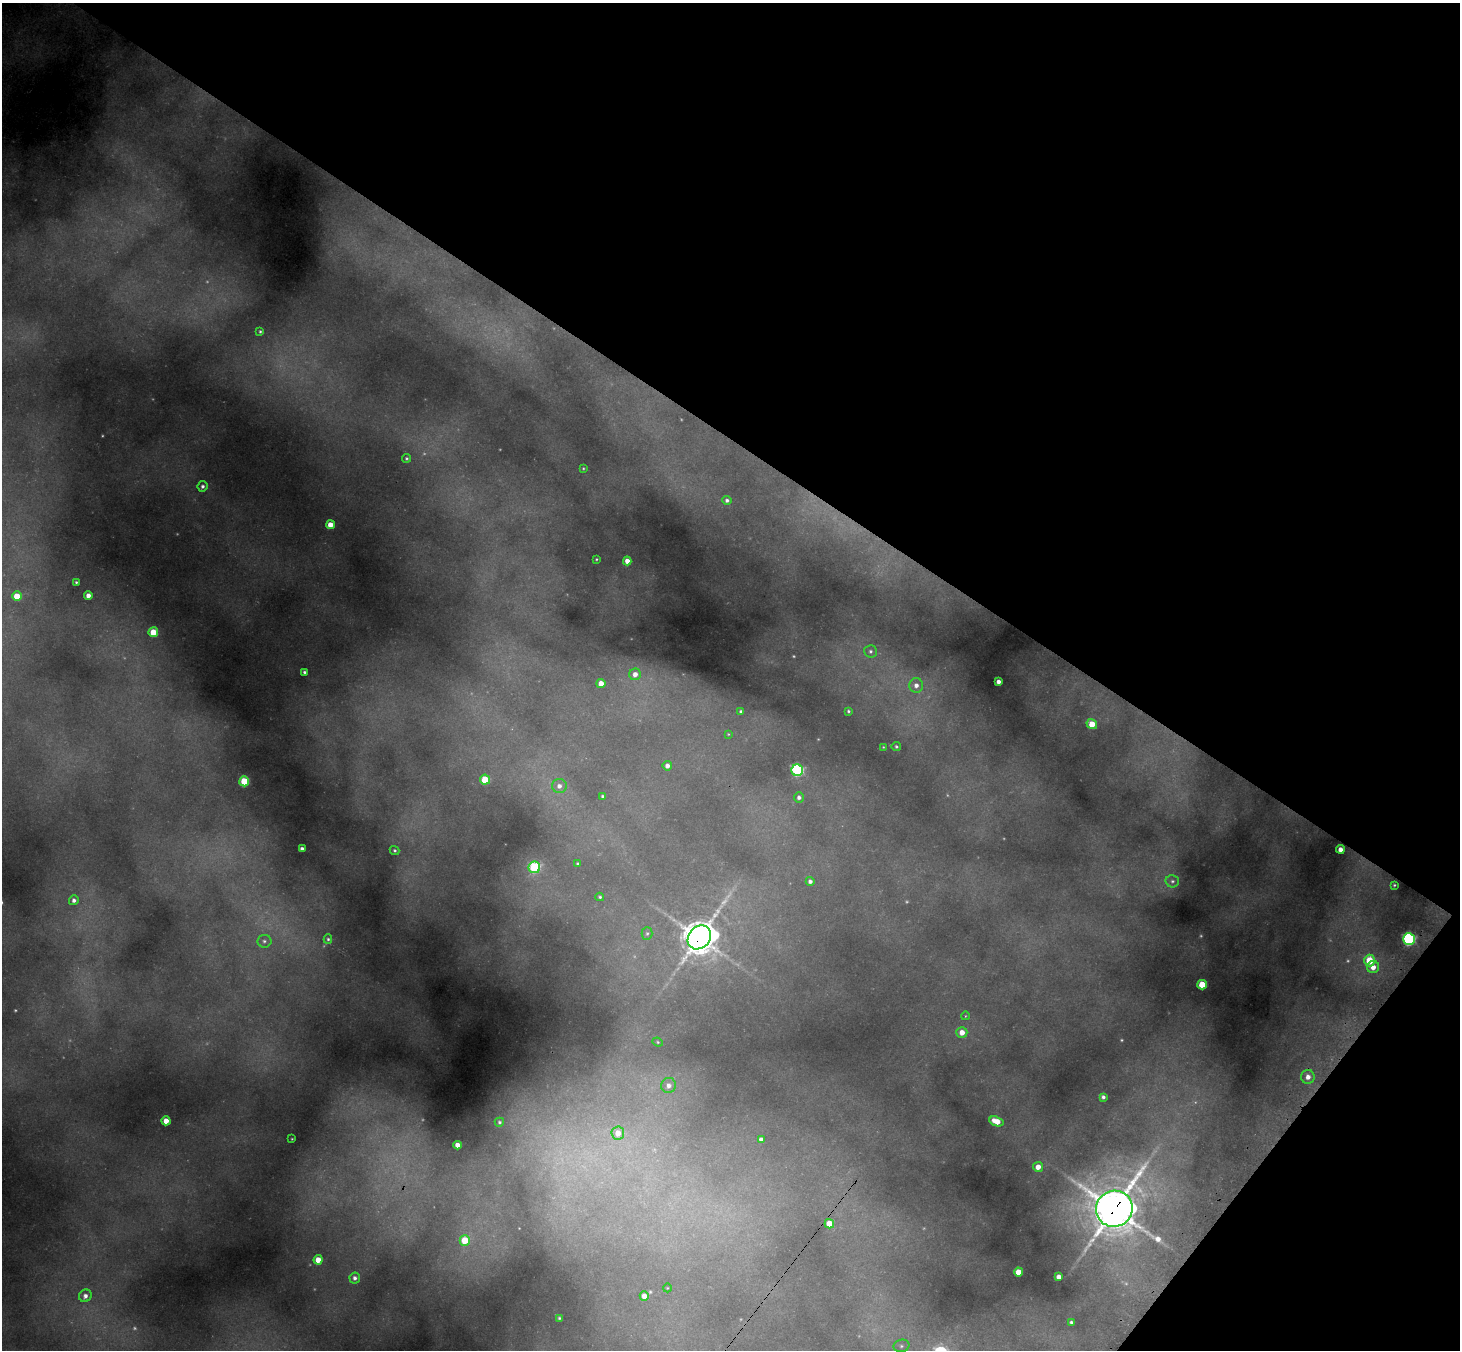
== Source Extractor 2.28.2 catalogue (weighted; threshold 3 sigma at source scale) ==
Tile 8 of 4 x 4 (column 4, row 2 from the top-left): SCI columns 4444-5901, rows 3047-4394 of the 5988 x 6014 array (HDU 1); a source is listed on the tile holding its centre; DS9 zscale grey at full resolution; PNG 1462 x 1352 px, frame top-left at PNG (2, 3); each listed source drawn as its Kron ellipse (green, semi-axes under 4 px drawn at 4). Shown black and unused: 36% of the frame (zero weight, under 3 of 4 exposures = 7% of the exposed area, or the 3 px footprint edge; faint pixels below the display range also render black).
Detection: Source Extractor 2.28.2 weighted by HDU 2 'WHT'; one run over the whole footprint, this tile lists its part. Background 0.484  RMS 0.02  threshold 0.0916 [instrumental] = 3 sigma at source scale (4.5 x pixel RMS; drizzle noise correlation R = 1.50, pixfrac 1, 0.05/0.05 arcsec/px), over >= 5 px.
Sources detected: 91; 15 too faint to see at this stretch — neither listed nor drawn; the other 76 listed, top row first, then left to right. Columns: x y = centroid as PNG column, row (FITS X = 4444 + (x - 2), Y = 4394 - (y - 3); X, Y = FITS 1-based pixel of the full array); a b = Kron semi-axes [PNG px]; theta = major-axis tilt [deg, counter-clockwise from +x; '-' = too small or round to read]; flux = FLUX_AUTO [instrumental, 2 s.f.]
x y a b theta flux
260 331 4 3 - 2.6
406 458 4 4 - 2.8
583 468 4 3 - 2
203 486 5 5 - 5.9
727 500 4 4 - 5.7
330 525 4 4 - 27
596 559 3 2 - 1.9
627 561 4 4 - 17
76 582 3 3 - 2.4
88 595 4 4 - 13
17 596 5 5 - 53
153 632 5 5 - 58
870 651 6 6 - 5.2
304 672 3 3 - 4.2
635 674 6 5 - 14
998 682 4 4 - 10
601 683 4 4 - 21
916 685 7 7 - 13
741 711 4 4 - 4.4
848 711 3 3 - 3.1
1092 724 5 5 - 42
728 734 3 3 - 1.6
883 747 3 3 - 1.6
896 747 5 4 - 2.9
667 766 4 4 - 10
797 770 6 5 - 360
485 780 5 5 - 80
244 781 5 5 - 110
559 786 7 7 - 12
603 796 4 3 - 4.4
799 797 5 5 - 6.8
302 849 4 4 - 8.6
1340 849 4 4 - 15
395 850 5 4 - 3.5
578 864 4 3 - 3.5
534 867 6 6 - 210
810 881 4 4 - 6.9
1172 881 7 6 - 5
1394 885 3 3 - 2.4
600 897 4 3 - 3.1
74 900 5 4 - 8.3
647 933 6 5 - 4.5
699 937 13 10 49 4400
328 939 5 4 - 3.5
1409 939 6 6 - 390
264 941 7 6 - 6
1369 961 6 5 - 63
1373 967 6 6 - 20
1202 985 5 5 - 70
965 1016 4 3 - 1.6
962 1032 5 5 - 20
658 1042 5 4 - 2.8
1308 1077 7 6 - 17
669 1085 7 7 - 13
1103 1097 4 4 - 5.8
166 1121 4 4 - 26
996 1121 7 4 -21 37
499 1122 5 4 - 3.8
618 1133 6 6 - 24
292 1139 3 2 - 1.4
761 1139 4 4 - 8.8
457 1145 4 4 - 19
1038 1167 5 5 - 23
1114 1209 18 18 - 6600
829 1224 5 4 - 44
465 1240 5 5 - 73
318 1260 4 4 - 36
1018 1272 4 4 - 30
1059 1277 4 4 - 15
355 1278 5 5 - 8.1
667 1288 4 3 - 1.3
85 1296 6 6 - 11
644 1296 5 4 - 19
559 1318 3 3 - 2.7
1071 1322 4 3 - 5.4
901 1346 8 6 14 6.7
Overlapping masked pixels (flux is a lower limit): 2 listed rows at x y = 699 937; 1114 1209